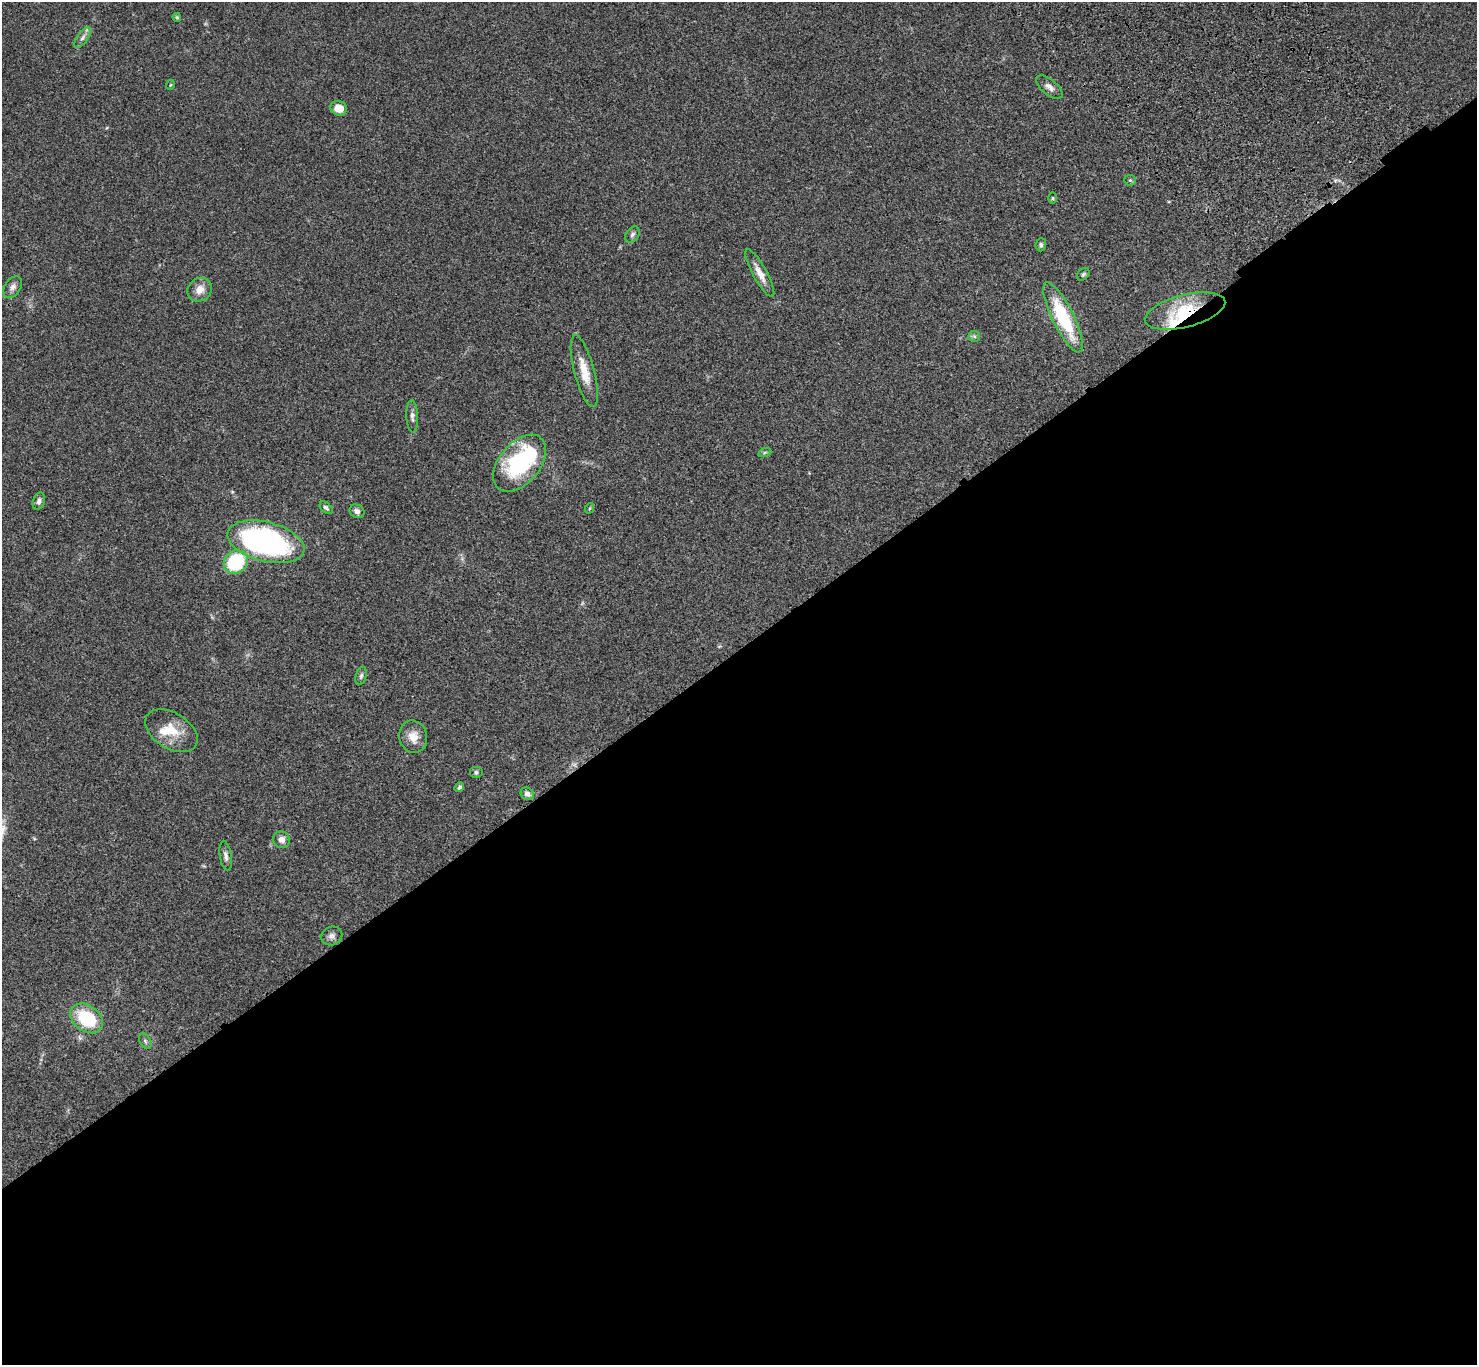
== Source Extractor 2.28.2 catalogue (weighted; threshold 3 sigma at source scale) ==
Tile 15 of 4 x 4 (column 3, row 4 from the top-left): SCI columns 3052-4526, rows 390-1752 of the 6117 x 6091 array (HDU 1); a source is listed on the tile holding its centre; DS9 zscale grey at full resolution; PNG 1479 x 1367 px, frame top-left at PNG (2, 2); each listed source drawn as its Kron ellipse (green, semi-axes under 4 px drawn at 4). Shown black and unused: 53% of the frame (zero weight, under 3 of 4 exposures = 6% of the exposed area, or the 3 px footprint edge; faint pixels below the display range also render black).
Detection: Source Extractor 2.28.2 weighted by HDU 2 'WHT'; one run over the whole footprint, this tile lists its part. Background 0.0469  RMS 0.0052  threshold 0.0234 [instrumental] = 3 sigma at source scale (4.5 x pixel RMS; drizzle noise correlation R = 1.50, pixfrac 1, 0.05/0.05 arcsec/px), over >= 5 px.
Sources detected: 41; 2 inside a brighter object's white glare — neither listed nor drawn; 2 inside a brighter listed object's ellipse — not listed separately; the other 37 listed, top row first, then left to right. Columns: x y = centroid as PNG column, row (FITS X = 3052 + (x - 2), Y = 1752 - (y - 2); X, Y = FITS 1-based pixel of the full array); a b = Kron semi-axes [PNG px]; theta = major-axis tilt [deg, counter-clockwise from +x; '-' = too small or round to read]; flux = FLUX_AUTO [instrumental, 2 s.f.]
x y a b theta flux
177 17 4 4 - 0.7
83 37 12 5 53 2.1
170 85 5 3 - 0.41
1049 87 16 7 -40 2.7
339 108 8 7 - 7.2
1130 180 5 5 - 0.69
1053 198 5 3 - 0.56
632 235 9 6 57 1.4
1041 245 6 5 - 1
760 273 27 7 -61 5.3
1083 274 7 5 45 0.94
13 287 12 8 54 2.3
200 290 13 11 36 4.9
1185 311 41 16 14 27
1063 317 38 11 -64 35
974 336 6 5 - 0.91
584 371 37 10 -75 9.9
412 416 16 6 -87 2.2
765 452 7 4 19 0.75
520 463 33 20 50 51
39 501 9 6 70 2
326 508 7 5 -42 1.2
590 508 5 3 - 0.43
357 511 8 6 -31 2.2
266 542 39 19 -14 120
236 562 13 11 38 44
361 676 9 5 74 1.2
171 731 29 17 -31 13
413 737 16 14 -77 6.2
476 772 7 6 - 1.1
459 787 5 4 - 1.1
527 794 7 6 - 2.2
282 840 8 8 - 3.1
226 856 15 6 -81 2.1
332 936 11 9 21 2.4
87 1018 18 13 -36 26
145 1041 8 5 -60 1.1
Overlapping masked pixels (flux is a lower limit): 1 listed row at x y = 1185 311